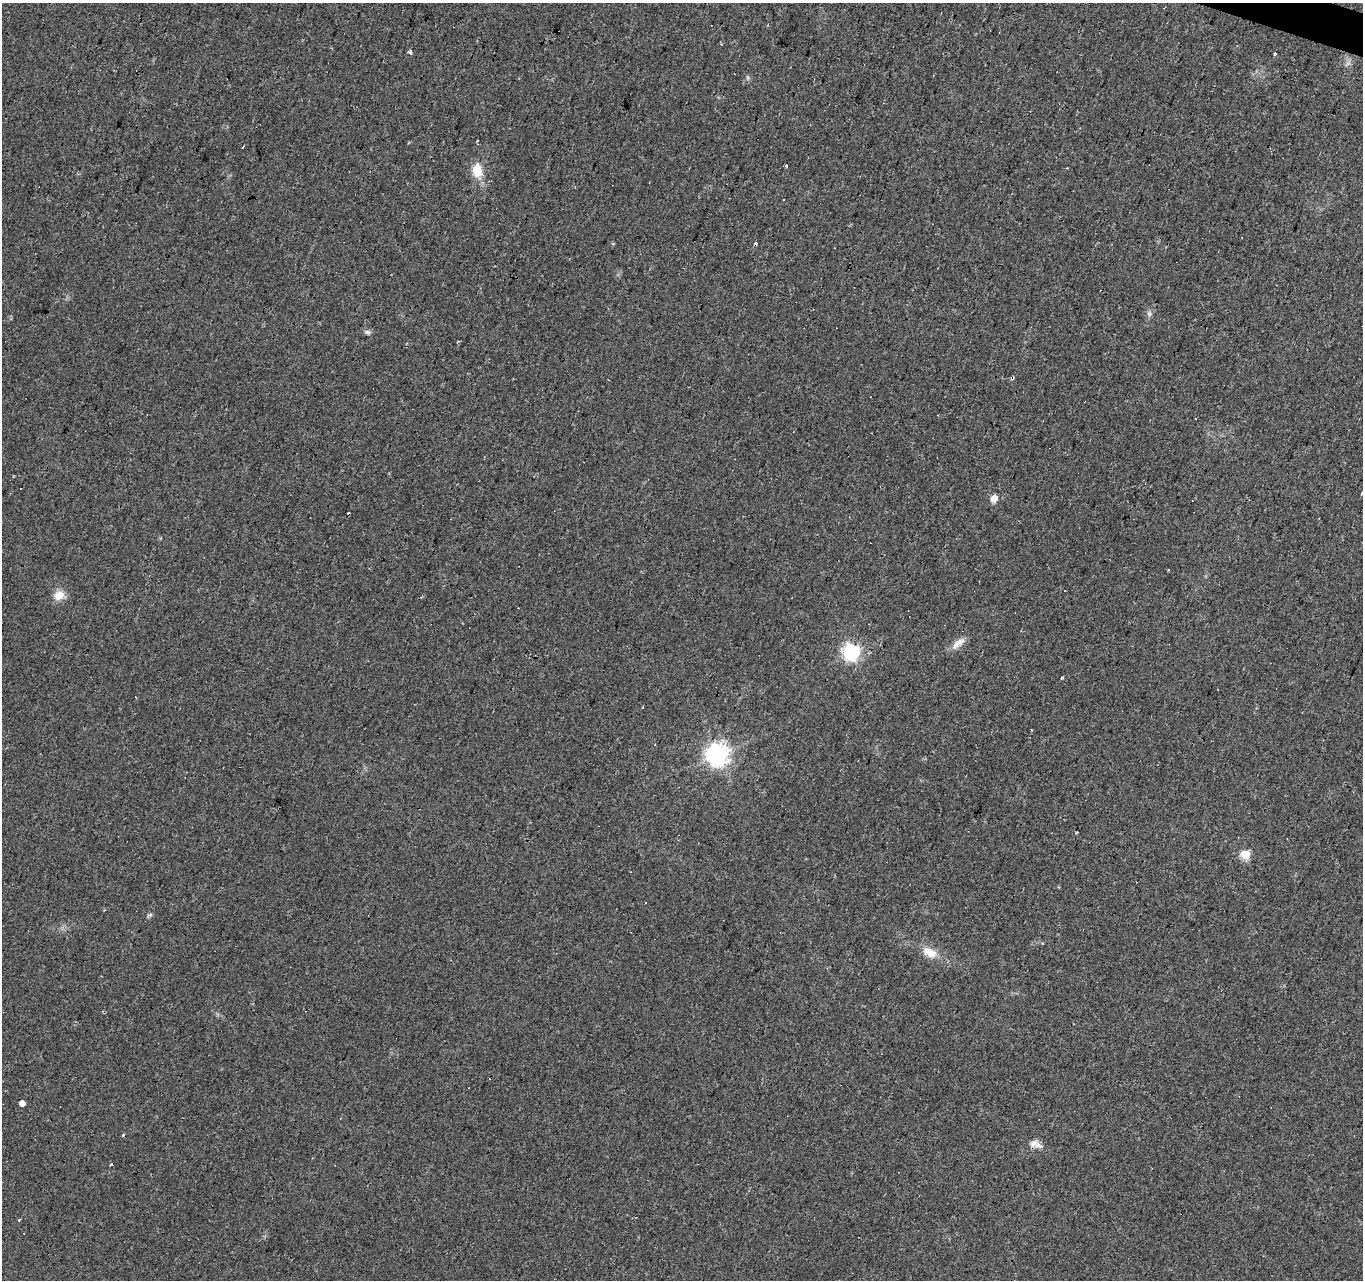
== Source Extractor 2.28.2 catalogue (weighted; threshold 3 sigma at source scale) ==
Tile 10 of 4 x 4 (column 2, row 3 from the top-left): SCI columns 1366-2726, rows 1553-2830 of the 5449 x 5596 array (HDU 1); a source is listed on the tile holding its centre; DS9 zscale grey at full resolution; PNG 1365 x 1282 px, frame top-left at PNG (2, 3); no overlay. Shown black and unused: <1% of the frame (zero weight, under 2 of 3 exposures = <1% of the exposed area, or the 3 px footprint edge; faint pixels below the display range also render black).
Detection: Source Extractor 2.28.2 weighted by HDU 2 'WHT'; one run over the whole footprint, this tile lists its part. Background 0.0448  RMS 0.0067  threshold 0.03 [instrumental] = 3 sigma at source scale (4.5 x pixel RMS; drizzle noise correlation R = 1.50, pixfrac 1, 0.0396/0.0396 arcsec/px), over >= 5 px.
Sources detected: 38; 16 cosmic-ray / hot-pixel residue — not listed; the other 22 listed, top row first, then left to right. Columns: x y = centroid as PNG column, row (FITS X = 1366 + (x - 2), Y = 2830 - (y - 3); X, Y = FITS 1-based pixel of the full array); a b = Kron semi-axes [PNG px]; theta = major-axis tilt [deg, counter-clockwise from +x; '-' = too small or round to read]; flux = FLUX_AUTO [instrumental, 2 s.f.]
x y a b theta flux
410 53 3 3 - 16
1274 54 3 3 - 4.4
243 147 3 2 - 1.9
786 165 3 3 - 1.7
477 170 14 9 -80 14
784 200 3 2 - 0.98
1149 314 8 6 -70 1.7
368 332 8 6 -3 1.7
1362 493 4 3 - 0.87
994 498 5 5 - 10
1065 591 3 2 - 0.98
59 595 13 11 31 7.7
958 643 21 8 41 5.9
852 652 7 6 - 210
1062 678 3 3 - 5.7
718 755 8 7 - 500
1245 855 5 5 - 35
929 952 18 12 -25 9.3
21 1103 4 4 - 130
1039 1146 16 9 -27 4.7
111 1164 3 3 - 5.7
19 1220 3 3 - 0.86
Isophote crosses this tile's border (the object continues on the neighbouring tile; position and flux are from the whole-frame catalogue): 1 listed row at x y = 1362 493